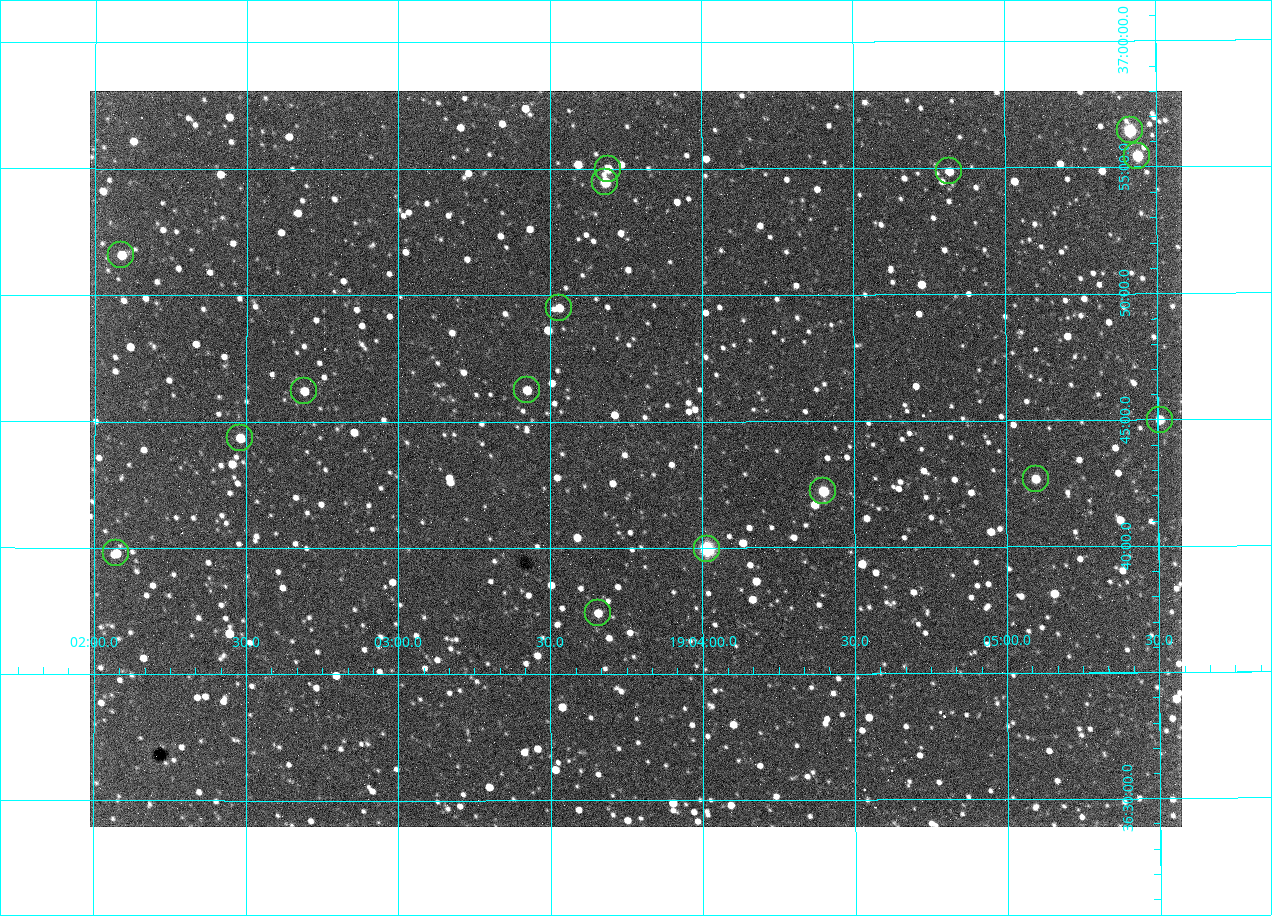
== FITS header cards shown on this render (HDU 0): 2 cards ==
NAXIS1  =                 1092 /fastest changing axis
NAXIS2  =                  736 /next to fastest changing axis

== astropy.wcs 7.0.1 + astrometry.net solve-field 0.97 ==
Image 1092 x 736 px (HDU 0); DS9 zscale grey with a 90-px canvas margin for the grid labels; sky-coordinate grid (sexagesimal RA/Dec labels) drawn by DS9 from the SOLVED WCS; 16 Tycho-2 reference stars matched to detected sources circled (green)
Header WCS: none
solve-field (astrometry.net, Tycho-2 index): SOLVED blind (the file carries no WCS)
Solved WCS: RA---TAN-SIP/DEC--TAN-SIP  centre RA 19:03:47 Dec +36:44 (285.95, +36.73 deg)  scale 2.37 arcsec/px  FOV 43.2' x 29.1'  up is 0 deg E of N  parity flipped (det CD > 0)
(file carries no celestial WCS; the grid is the blind solution)
Tycho-2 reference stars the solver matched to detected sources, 16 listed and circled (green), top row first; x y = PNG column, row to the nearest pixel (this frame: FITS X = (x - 90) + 1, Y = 736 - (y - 91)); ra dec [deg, ICRS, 3 dp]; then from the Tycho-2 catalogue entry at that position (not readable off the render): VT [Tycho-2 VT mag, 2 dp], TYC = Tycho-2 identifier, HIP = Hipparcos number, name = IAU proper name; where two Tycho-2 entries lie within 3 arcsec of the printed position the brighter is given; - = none
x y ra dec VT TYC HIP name
1130 130 286.353 +36.941 8.32 2652-644-1 93748 -
1137 156 286.360 +36.924 9.83 2652-14-1 - -
608 169 285.922 +36.917 10.48 2652-1249-1 - -
949 171 286.204 +36.915 10.94 2652-350-1 - -
605 182 285.920 +36.908 9.57 2652-218-1 - -
121 255 285.522 +36.860 10.88 2651-1921-1 - -
559 308 285.882 +36.825 10.95 2652-329-1 - -
527 390 285.856 +36.771 11.11 2652-1253-1 - -
304 391 285.672 +36.770 11.14 2651-2527-1 - -
1160 420 286.377 +36.750 10.72 2652-110-1 - -
240 438 285.620 +36.739 11.03 2651-1906-1 - -
1036 479 286.274 +36.711 10.88 2652-1070-1 - -
823 491 286.100 +36.704 10.14 2652-1649-1 - -
707 549 286.004 +36.666 8.52 2652-1368-1 - -
116 553 285.518 +36.663 10.71 2651-2245-1 - -
598 613 285.914 +36.624 11.11 2652-845-1 - -